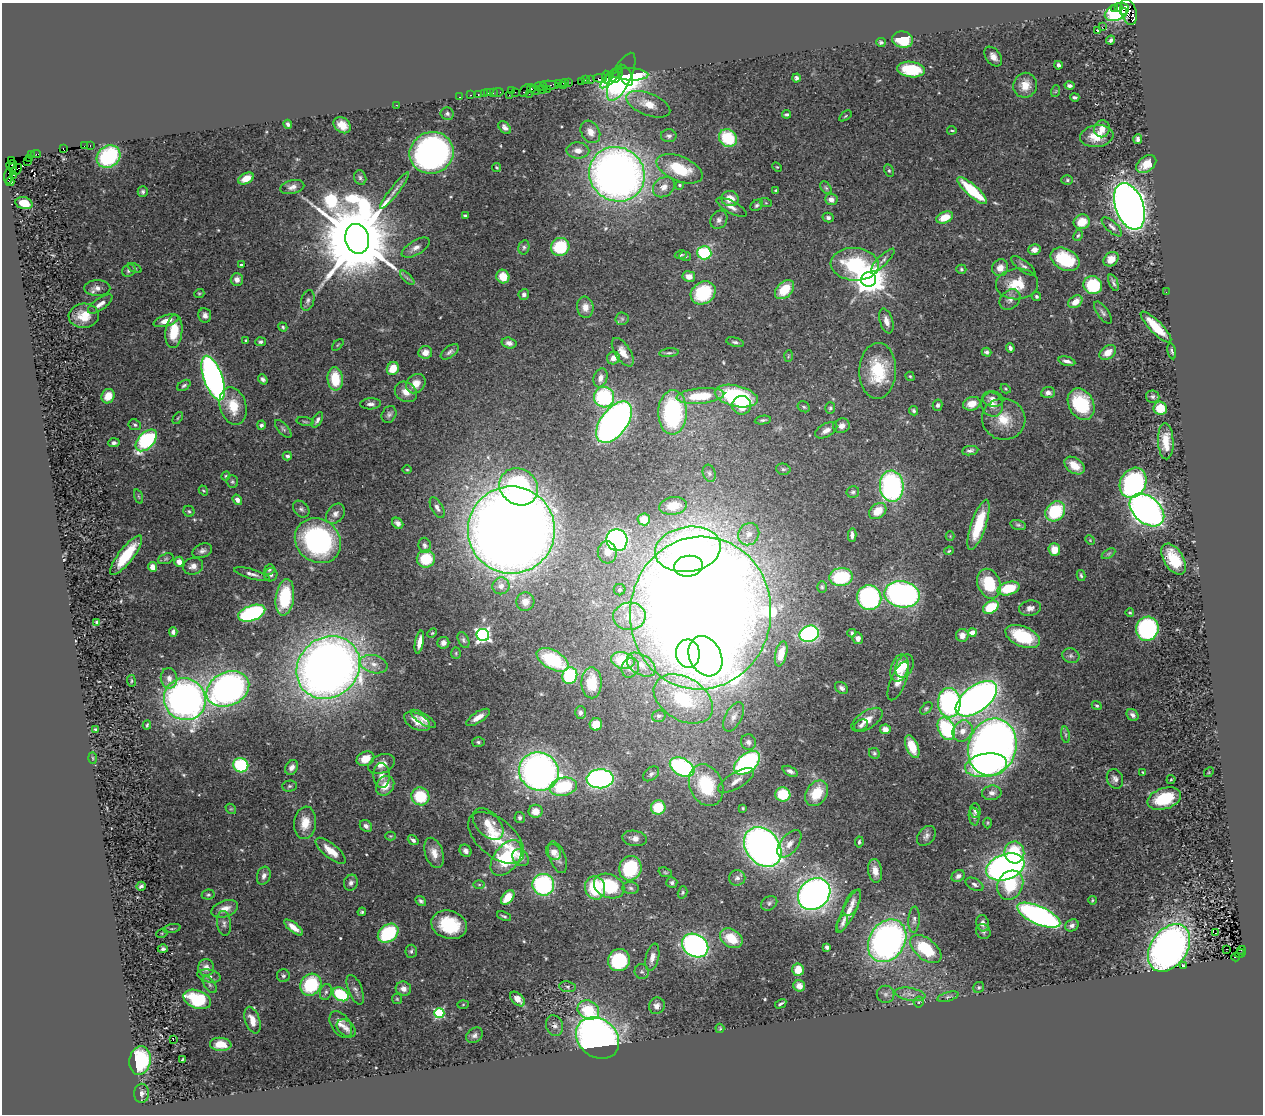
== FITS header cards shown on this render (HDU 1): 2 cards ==
NAXIS1  =                 1261
NAXIS2  =                 1112

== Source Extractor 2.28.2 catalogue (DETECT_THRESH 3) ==
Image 1261 x 1112 px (HDU 1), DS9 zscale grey, 1 PNG px = 1 image px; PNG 1265 x 1116 px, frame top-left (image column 1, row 1112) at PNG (2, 3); each listed source drawn as its Kron ellipse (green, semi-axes under 4 px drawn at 4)
Background 0.473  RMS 0.034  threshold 0.101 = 3 sigma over >= 5 px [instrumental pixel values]
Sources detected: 523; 1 with non-positive FLUX_AUTO (blend fragments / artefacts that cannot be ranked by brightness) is neither listed nor drawn; of the other 522, the 500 brightest by FLUX_AUTO listed and drawn (22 fainter detections omitted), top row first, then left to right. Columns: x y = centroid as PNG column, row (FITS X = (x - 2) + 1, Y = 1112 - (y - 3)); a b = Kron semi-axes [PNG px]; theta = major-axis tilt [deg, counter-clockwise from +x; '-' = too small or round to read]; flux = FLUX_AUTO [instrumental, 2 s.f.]
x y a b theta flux
1114 8 3 2 - 110
1118 8 3 3 - 69
1117 12 13 8 28 240
1124 12 3 3 - 320
1129 12 13 7 -73 640
1102 27 2 2 - 580
1097 31 3 3 - 40
903 40 10 8 -10 69
1111 40 4 3 - 6.4
881 42 5 4 - 4.2
993 57 11 7 -53 15
1058 65 4 3 - 7.1
911 69 14 7 -7 100
630 74 18 6 -2 130
625 75 11 6 -61 840
617 76 8 3 56 85
606 77 6 3 -89 32
611 77 15 5 46 110
621 77 26 9 64 270
600 78 7 3 -1 61
796 78 4 3 - 6.3
585 80 3 2 - 32
590 80 2 2 - 10
568 82 3 3 - 6.7
581 82 3 3 - 45
564 83 5 3 - 10
559 84 3 3 - 21
550 85 9 4 -6 72
1025 85 12 12 - 35
540 86 7 3 6 36
564 86 4 2 - 22
1069 86 5 4 - 6.5
531 88 4 4 - 40
542 89 5 2 - 9.1
548 89 3 2 - 7
525 90 7 3 52 39
535 90 5 3 - 50
511 91 3 3 - 35
1056 91 6 3 71 2.6
493 92 3 2 - 18
498 92 6 3 10 7.2
515 92 3 2 - 4.1
488 93 2 2 - 8.3
478 94 3 2 - 8.7
484 94 2 2 - 9.1
529 94 2 2 - 6.3
471 95 3 2 - 17
509 95 2 2 - 10
460 97 3 2 - 10
1075 97 4 3 - 5.3
648 104 23 11 -21 38
396 105 2 2 - 9.6
447 114 6 6 - 5.8
786 114 4 3 - 3.7
845 116 7 3 36 2.8
288 124 4 4 - 5.9
342 125 9 7 -37 26
505 128 7 5 -47 8.6
1102 129 8 8 - 16
952 130 4 2 - 2.2
590 132 12 9 -60 23
669 136 8 6 0 6.3
1097 136 17 11 8 40
728 138 9 8 - 110
1138 139 5 4 - 6.2
90 145 3 2 - 10
84 146 4 2 - 20
63 149 4 2 - 18
578 150 11 8 -2 17
431 153 22 20 22 720
36 154 5 3 - 24
32 155 3 2 - 30
108 156 12 10 37 200
29 158 2 2 - 3.9
12 160 3 2 - 8
27 161 2 2 - 4
1146 164 11 7 37 30
12 165 5 3 - 53
497 167 5 4 - 2.7
777 167 5 3 - 2.2
12 168 3 3 - 180
17 169 6 3 49 230
680 169 24 12 -23 98
889 170 6 4 -63 3.6
617 174 28 26 -38 1800
14 175 3 3 - 210
8 176 7 3 85 46
246 178 8 5 27 28
360 178 7 6 - 5.7
1067 180 6 5 - 3.7
10 182 4 4 - 54
679 185 4 3 - 3.1
292 187 12 7 14 12
664 187 11 9 38 19
826 188 7 4 -53 4.3
776 190 4 3 - 2.8
394 191 23 4 52 13
972 191 19 5 -42 140
143 192 5 5 - 5.5
730 199 8 7 - 31
831 199 6 6 - 15
24 203 8 6 -14 35
766 203 6 4 -18 3
757 205 7 5 35 5.2
1129 206 24 14 -70 2600
731 207 17 6 -28 15
465 215 3 3 - 3.4
828 217 5 4 - 6.1
945 217 9 5 22 43
719 220 10 8 57 9.1
1082 222 8 7 - 40
1112 227 13 5 -43 8.3
1078 236 6 4 61 3.2
357 239 15 11 -77 49000
524 247 7 5 77 5.5
560 247 9 9 - 110
416 248 16 7 31 15
1034 250 6 5 - 14
704 253 7 6 - 180
681 255 6 3 11 3.4
685 256 6 4 -16 3.4
1065 259 15 10 -26 130
1111 259 8 6 41 22
883 260 15 5 45 9.2
855 264 24 16 -4 170
241 265 3 3 - 3.6
1023 266 14 5 -36 8.1
135 268 7 4 -27 3.5
1000 268 8 8 - 20
961 269 5 4 - 3.6
129 271 7 6 - 6.3
689 276 6 5 - 19
503 277 7 6 - 30
407 278 9 3 -45 5
237 279 6 6 - 13
869 279 7 7 - 4700
1113 283 9 4 -70 6.2
1017 284 21 15 4 61
1093 285 9 8 - 130
97 288 13 8 -1 14
784 290 11 7 44 55
1166 292 2 2 - 6.7
199 293 5 4 - 3
703 293 13 10 35 140
524 294 5 5 - 5.9
1036 296 4 3 - 4.4
1010 299 12 9 46 13
308 300 10 6 74 7.9
1075 302 8 5 35 26
100 304 14 6 35 15
585 307 10 8 -82 18
1103 313 13 5 -55 7.3
205 315 7 6 - 9.7
84 316 15 12 4 46
622 319 6 6 - 5.2
166 321 13 5 16 24
886 321 13 6 -73 16
283 327 5 4 - 3.9
1156 327 21 6 -45 61
174 331 17 8 84 61
246 340 3 2 - 2.5
260 342 5 4 - 4.7
735 342 9 4 -14 5.7
509 343 7 5 -14 10
338 345 7 2 45 2.3
1010 348 5 4 - 7.4
1172 351 8 3 -79 3.8
425 352 7 6 - 20
450 352 10 5 37 7
623 352 16 7 -57 22
987 352 5 4 - 5.5
1108 352 9 6 36 24
669 353 10 4 6 4.5
788 356 6 4 87 2.2
613 358 6 6 - 14
1067 361 9 4 -13 9.1
393 369 7 5 60 40
878 371 28 18 88 110
910 376 5 4 - 2.7
213 378 23 9 -71 1100
600 378 10 6 73 13
263 379 5 4 - 6.2
335 379 11 7 -85 74
416 384 10 8 44 28
184 385 7 4 33 4.6
1006 389 5 3 - 2.4
406 392 12 9 -34 24
1048 393 7 5 6 9.2
108 396 7 6 - 36
700 396 24 7 5 93
736 396 22 10 -13 240
604 397 10 10 - 190
1153 397 7 6 - 5.1
993 399 10 7 -13 16
371 404 10 5 3 8.6
972 404 9 6 18 30
1081 404 16 12 -61 150
742 405 9 9 - 45
938 405 6 5 - 6.8
992 405 12 10 -66 19
233 406 19 13 -74 61
804 407 6 5 - 4.1
830 408 5 5 - 3.8
1160 408 7 6 - 43
913 411 5 4 - 4.7
673 412 22 14 89 300
389 414 9 7 60 7.1
178 418 7 3 53 3.1
1004 419 22 20 -15 56
317 420 8 4 59 7.4
763 420 8 3 9 5.2
305 422 8 3 -11 3.1
614 422 24 13 53 1300
135 425 6 5 - 5
261 425 4 4 - 6.4
842 426 8 7 - 13
283 429 11 5 -48 6
826 430 12 6 28 15
146 440 13 8 47 260
1166 441 18 7 -88 44
114 443 5 3 - 7.9
970 451 8 4 8 6.9
287 456 4 4 - 6.2
1074 466 11 7 -35 38
783 469 7 5 -13 4.6
407 470 5 3 - 2.3
709 473 9 6 -70 7.3
226 476 5 4 - 2.6
232 482 6 6 - 4.3
1133 483 16 12 63 490
892 486 15 12 -86 450
519 487 20 18 -37 320
203 490 5 3 - 2.3
853 492 6 5 - 4.8
138 496 7 3 -71 2.7
237 500 5 4 - 11
673 506 14 9 8 39
437 508 11 5 -60 9.4
301 509 9 7 -48 6.9
1147 510 20 13 -41 1200
189 511 5 5 - 3.9
878 511 9 7 38 41
1055 511 11 9 45 130
335 514 11 8 51 12
644 519 6 6 - 41
398 523 6 5 - 8.9
978 525 26 7 71 100
1018 525 8 4 -15 4.6
511 530 44 43 - 5100
749 534 11 10 - 22
852 535 6 4 -87 8.4
950 536 4 4 - 2.3
617 540 11 10 - 660
1090 540 5 4 - 2.5
318 541 24 21 -40 430
425 545 8 6 -77 6.5
688 549 33 22 9 1300
1054 550 6 6 - 29
202 551 10 6 21 8.9
949 551 5 3 - 2.5
607 552 11 9 -86 21
1108 554 7 4 31 3.7
126 555 24 7 52 89
166 559 8 5 20 4.8
426 559 9 8 - 78
1174 559 17 9 -58 71
179 562 5 5 - 17
193 566 10 8 18 16
688 566 14 10 7 230
153 567 5 4 - 22
269 570 5 5 - 3.7
252 574 18 5 -15 11
271 575 7 6 - 6.7
1081 575 5 3 - 3.7
841 577 11 9 6 130
989 584 15 11 -68 100
501 586 8 8 - 13
822 587 6 5 - 3.5
1009 588 11 6 15 73
620 590 6 5 - 4.9
902 594 18 13 -10 650
285 597 18 9 82 110
869 597 12 12 - 350
525 602 9 9 - 18
991 607 8 6 32 79
1030 608 11 7 12 12
252 613 14 7 19 310
700 613 76 70 83 8100
1130 613 4 3 - 2.8
629 616 16 13 3 41
97 622 4 3 - 6
1147 629 12 11 - 300
173 632 5 4 - 7.1
432 633 5 4 - 2.6
852 633 4 3 - 4.2
972 633 4 4 - 50
809 634 10 8 23 350
483 635 6 6 - 690
962 635 6 6 - 16
1023 636 18 10 -23 110
858 638 5 5 - 10
463 640 8 5 -65 5.3
419 642 12 4 79 20
443 643 6 5 - 10
456 653 5 5 - 2.8
688 654 14 12 -83 380
781 654 13 5 77 30
705 656 21 15 -63 1200
1071 656 9 7 -24 7.5
553 660 17 9 -29 140
623 660 12 8 -15 76
374 664 14 9 -15 22
641 665 16 10 -33 26
905 666 12 8 66 26
328 667 33 29 40 2500
630 668 10 8 64 12
899 668 14 8 73 45
570 675 8 7 - 150
169 678 10 8 -81 16
131 681 6 3 -83 2.7
898 681 21 7 67 22
592 683 15 10 -89 47
842 688 7 5 -38 8.1
228 689 22 16 26 950
185 699 21 20 - 1200
683 699 32 21 -31 190
976 699 24 12 37 1400
949 703 15 11 -88 420
1097 706 5 4 - 3.3
926 708 7 4 45 4.1
580 712 6 5 - 6.1
1133 715 7 5 -48 8.1
659 716 7 6 - 7.8
478 717 13 5 33 21
734 717 16 8 63 16
423 719 15 5 -32 11
867 720 18 9 32 24
417 722 14 8 -28 24
596 724 6 6 - 47
147 725 4 2 - 3.1
861 725 7 5 30 6.7
885 729 5 5 - 14
946 729 11 8 -66 230
96 730 4 3 - 6
962 731 11 9 54 24
1065 735 8 4 -82 5.4
478 742 6 5 - 4.1
748 742 8 7 - 9
912 747 12 6 -68 46
992 747 29 24 74 1800
874 753 6 5 - 3.9
93 758 6 4 -88 2.8
365 759 9 7 23 33
747 763 15 9 39 390
382 764 14 9 23 21
241 765 8 7 - 160
986 765 21 11 9 410
292 767 8 5 60 12
682 767 13 8 -29 360
539 771 20 19 - 1200
790 771 8 4 -25 7.3
1143 772 3 3 - 2.3
1209 772 5 4 - 2.6
651 774 9 6 39 7.3
382 775 13 8 -87 17
600 779 13 9 2 610
1115 779 10 8 -69 10
736 780 20 8 30 21
1171 780 5 3 - 2.3
706 785 22 16 -66 140
289 786 7 5 2 4.7
385 786 10 8 54 31
563 787 14 9 13 150
817 793 14 10 54 60
992 793 10 7 6 12
783 794 7 7 - 83
420 796 9 9 - 90
1164 799 17 10 18 110
658 807 7 7 - 71
743 808 3 3 - 2.7
231 809 6 4 -41 2.9
535 811 7 6 - 29
975 811 7 5 -87 7.4
974 816 9 5 -81 6.2
520 818 5 5 - 5.2
305 823 16 11 84 37
988 823 5 3 - 2.5
488 824 18 11 -47 34
366 826 6 5 - 10
390 836 5 4 - 2.5
926 836 11 8 50 9.8
496 838 33 18 -41 85
635 838 12 7 -9 15
413 840 6 3 -37 6.7
859 842 5 4 - 4.3
789 844 16 8 51 20
763 847 22 16 -51 1500
331 851 18 7 -39 34
466 851 6 5 - 8.4
554 852 8 7 - 18
1014 852 11 10 - 100
434 853 15 9 -71 23
557 857 17 8 -69 14
506 858 20 12 53 160
520 858 9 7 -44 13
1005 867 20 12 19 1100
630 868 12 11 - 160
875 871 12 7 -81 20
665 872 7 4 -18 3.2
264 876 9 6 71 11
958 876 7 5 31 9.5
737 878 8 7 - 10
351 883 8 6 65 7.7
672 883 5 5 - 6
479 884 6 4 0 3.3
974 884 10 5 -28 7.9
543 885 11 11 - 290
1010 885 15 12 62 110
141 886 5 4 - 6.3
609 886 16 11 -23 130
595 888 12 10 -77 110
631 888 8 6 -5 6.8
683 892 6 4 74 3.6
814 894 17 14 43 1200
208 895 6 5 - 4
508 897 8 5 51 42
1092 900 4 3 - 2.7
421 901 6 4 -37 5.2
769 903 8 6 32 6
852 903 14 7 64 13
225 909 14 8 19 23
849 911 24 6 63 25
362 912 4 4 - 3.8
1039 915 23 9 -24 690
504 916 7 3 -24 3.9
914 920 13 5 86 8.7
224 923 12 7 -81 9.8
843 923 9 4 68 7.5
983 923 8 6 -76 11
449 925 18 14 -17 100
1072 925 7 5 28 7.4
294 927 11 4 -38 21
172 929 9 3 11 3.7
983 931 8 7 - 6.8
162 933 6 3 18 2.2
388 933 11 8 38 160
1215 933 3 3 - 36
731 938 12 8 -33 51
887 941 22 17 58 850
695 946 14 11 -33 700
827 947 4 4 - 5.4
1169 948 26 18 55 1200
163 949 5 3 - 5.6
926 949 18 10 -39 110
1227 949 3 2 - 6.2
1241 950 4 3 - 18
411 951 6 5 - 4.7
1240 954 5 2 - 25
652 957 14 6 77 15
1235 957 4 3 - 6.7
619 960 11 10 - 170
1184 966 3 3 - 32
206 968 8 8 - 19
798 970 6 6 - 28
642 972 7 7 - 5.4
209 976 12 6 -12 9.6
283 976 6 6 - 5.2
210 985 9 5 -55 6.5
311 985 11 10 - 150
799 986 6 5 - 16
568 987 8 5 -8 5.2
979 987 6 5 - 3.9
403 989 8 7 - 13
355 990 16 7 -68 11
326 992 8 6 74 6.3
341 994 8 6 -31 120
885 994 9 8 - 8.4
910 994 15 6 -10 14
948 997 11 4 16 5.6
197 999 14 9 -19 150
397 999 5 5 - 2.7
518 999 9 5 -44 19
919 1002 5 5 - 3.4
463 1004 6 4 2 2.4
781 1004 6 3 30 4.5
657 1006 8 7 - 13
588 1010 11 9 -28 86
439 1013 5 5 - 230
252 1020 14 7 -72 30
341 1024 15 9 -57 20
555 1026 10 8 -70 10
346 1028 11 7 -40 11
720 1028 5 3 - 2.5
474 1035 9 7 39 8.5
598 1038 23 19 -39 1200
173 1040 3 2 - 30
221 1044 11 6 -4 34
183 1059 3 2 - 2.6
140 1061 14 10 81 180
142 1093 9 7 -89 9.4
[22 fainter detections neither listed nor drawn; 1 non-positive-flux detection neither listed nor drawn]